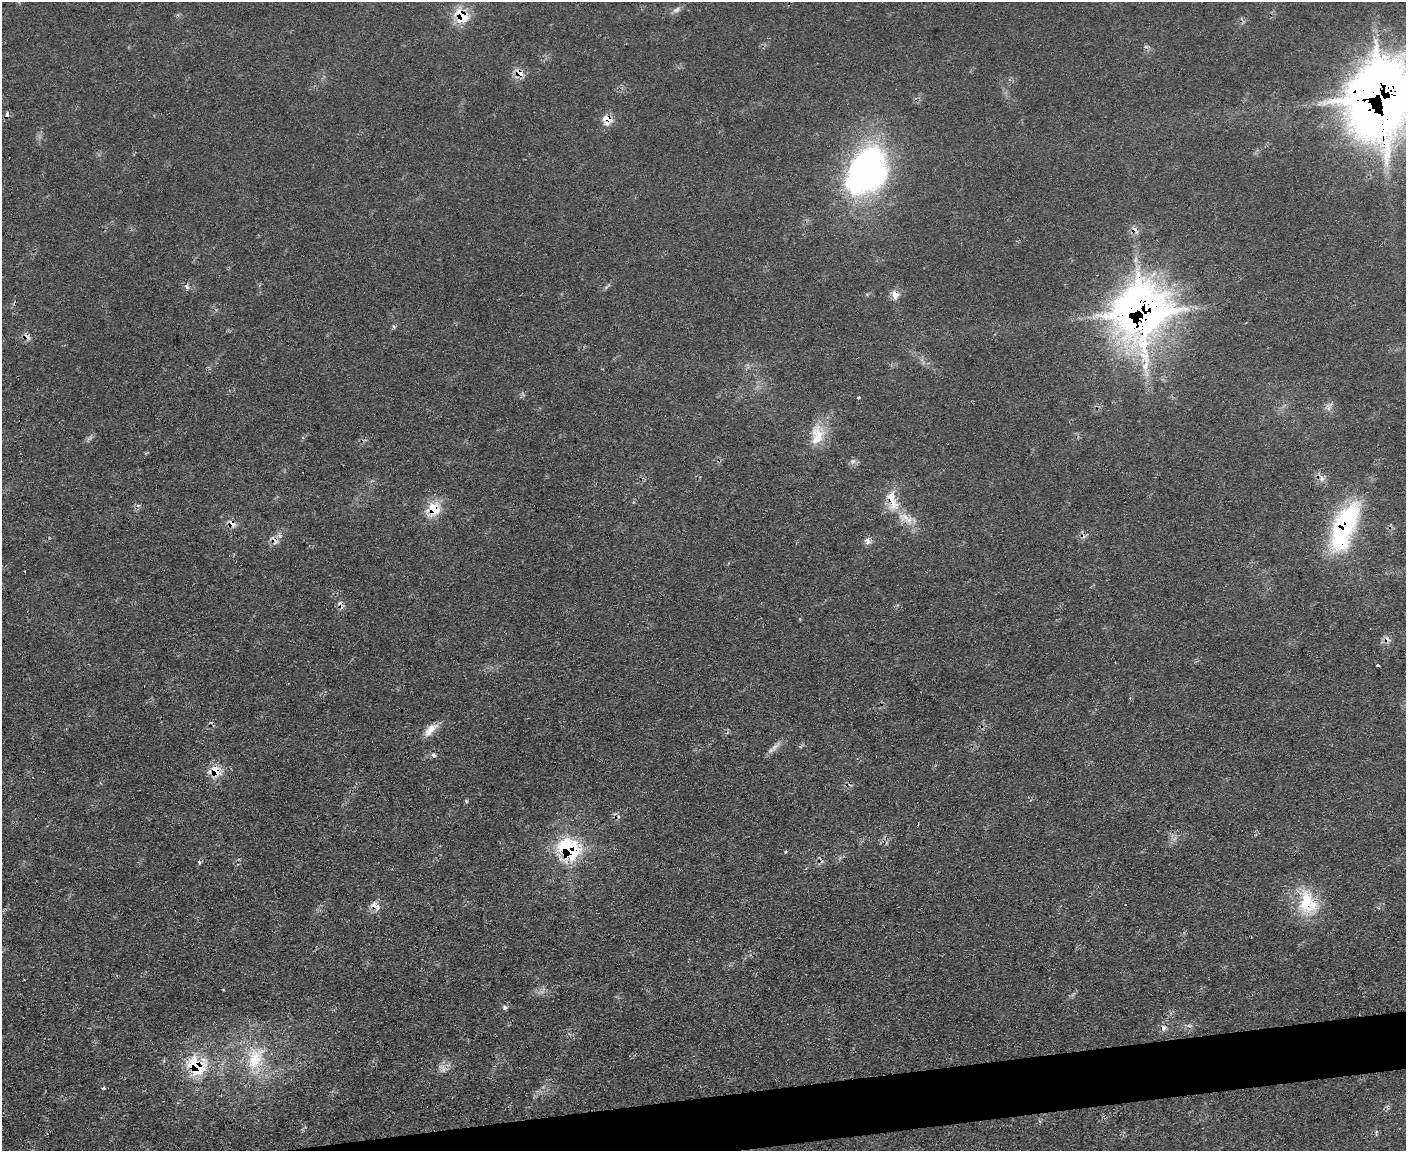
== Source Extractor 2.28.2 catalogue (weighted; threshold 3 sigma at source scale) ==
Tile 5 of 3 x 4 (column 2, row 2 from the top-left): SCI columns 1638-3041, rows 2299-3447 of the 4570 x 4596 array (HDU 1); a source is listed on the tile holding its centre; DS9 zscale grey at full resolution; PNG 1408 x 1153 px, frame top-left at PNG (2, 2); no overlay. Shown black and unused: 3% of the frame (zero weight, under 2 of 3 exposures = <1% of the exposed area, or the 3 px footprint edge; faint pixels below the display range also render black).
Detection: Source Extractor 2.28.2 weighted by HDU 2 'WHT'; one run over the whole footprint, this tile lists its part. Background 0.0564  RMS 0.0088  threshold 0.0394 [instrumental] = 3 sigma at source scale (4.5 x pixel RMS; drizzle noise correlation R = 1.50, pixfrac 1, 0.05/0.05 arcsec/px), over >= 5 px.
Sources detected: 52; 1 too faint to see at this stretch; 6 cosmic-ray / hot-pixel residue — not listed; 2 inside a brighter listed object's ellipse — not listed separately; the other 43 listed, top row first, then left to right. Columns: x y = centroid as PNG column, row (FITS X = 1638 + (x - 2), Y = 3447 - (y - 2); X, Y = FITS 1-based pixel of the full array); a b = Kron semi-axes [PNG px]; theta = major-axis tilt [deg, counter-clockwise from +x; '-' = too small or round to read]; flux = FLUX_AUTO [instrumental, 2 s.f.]
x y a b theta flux
677 10 12 7 26 3.8
461 15 19 14 -52 28
519 72 14 7 -48 6.8
1381 97 42 36 70 1900
7 114 6 4 73 5.6
606 119 15 8 -16 9.4
866 171 56 40 55 280
1135 230 14 6 -51 4.7
186 287 6 5 - 3.9
895 295 7 6 - 9.9
1142 312 34 31 72 950
393 326 7 4 -52 1.6
27 337 12 6 -45 4.3
859 397 3 3 - 2.7
1328 408 7 6 - 3.1
817 435 31 18 84 24
853 461 9 7 36 3.3
1322 479 8 7 - 3.9
892 500 35 13 -74 23
433 509 19 16 56 23
232 523 14 8 -41 6.3
1344 527 57 23 68 130
275 540 16 9 -59 6.5
867 541 7 6 - 5.9
1378 665 3 2 - 1.5
1130 698 4 3 - 0.89
430 730 22 9 45 11
775 747 22 6 45 6
434 755 7 6 - 2.7
215 771 12 12 - 20
466 801 5 4 - 1.2
569 849 19 17 -45 98
786 852 4 4 - 1
199 862 5 4 - 1.6
1307 903 38 26 -74 46
374 906 12 8 -38 7.2
505 1007 6 6 - 2.4
1163 1028 6 6 - 4.8
255 1059 45 26 81 58
197 1066 23 19 -32 53
443 1068 15 11 -27 7
104 1088 4 3 - 1.8
1388 1107 7 4 -72 1.8
Overlapping masked pixels (flux is a lower limit): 21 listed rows (the first 20) at x y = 461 15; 519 72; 1381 97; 7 114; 606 119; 1135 230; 895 295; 1142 312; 27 337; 892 500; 433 509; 232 523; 1344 527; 275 540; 215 771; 569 849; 1307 903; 374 906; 1163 1028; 197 1066
Isophote crosses this tile's border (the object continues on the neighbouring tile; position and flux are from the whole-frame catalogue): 1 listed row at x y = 1381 97